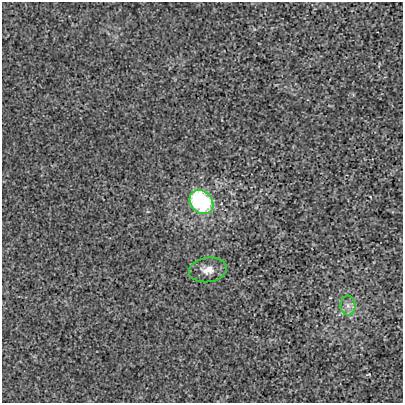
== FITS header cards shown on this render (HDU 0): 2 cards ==
NAXIS1  =                  401
NAXIS2  =                  401

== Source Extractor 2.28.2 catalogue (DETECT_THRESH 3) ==
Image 401 x 401 px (HDU 0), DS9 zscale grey, 1 PNG px = 1 image px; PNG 405 x 405 px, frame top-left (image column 1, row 401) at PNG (2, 2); each listed source drawn as its Kron ellipse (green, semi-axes under 4 px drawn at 4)
Background -2.18e-04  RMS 0.0029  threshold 0.00856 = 3 sigma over >= 5 px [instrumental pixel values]
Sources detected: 3; all 3 listed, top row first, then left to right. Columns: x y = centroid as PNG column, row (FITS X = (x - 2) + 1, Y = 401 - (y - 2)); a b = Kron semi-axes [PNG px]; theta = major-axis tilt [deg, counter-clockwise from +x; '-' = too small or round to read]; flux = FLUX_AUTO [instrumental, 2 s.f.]
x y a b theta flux
202 202 13 10 -48 25
208 270 19 12 8 2.1
348 306 10 7 -88 1.2